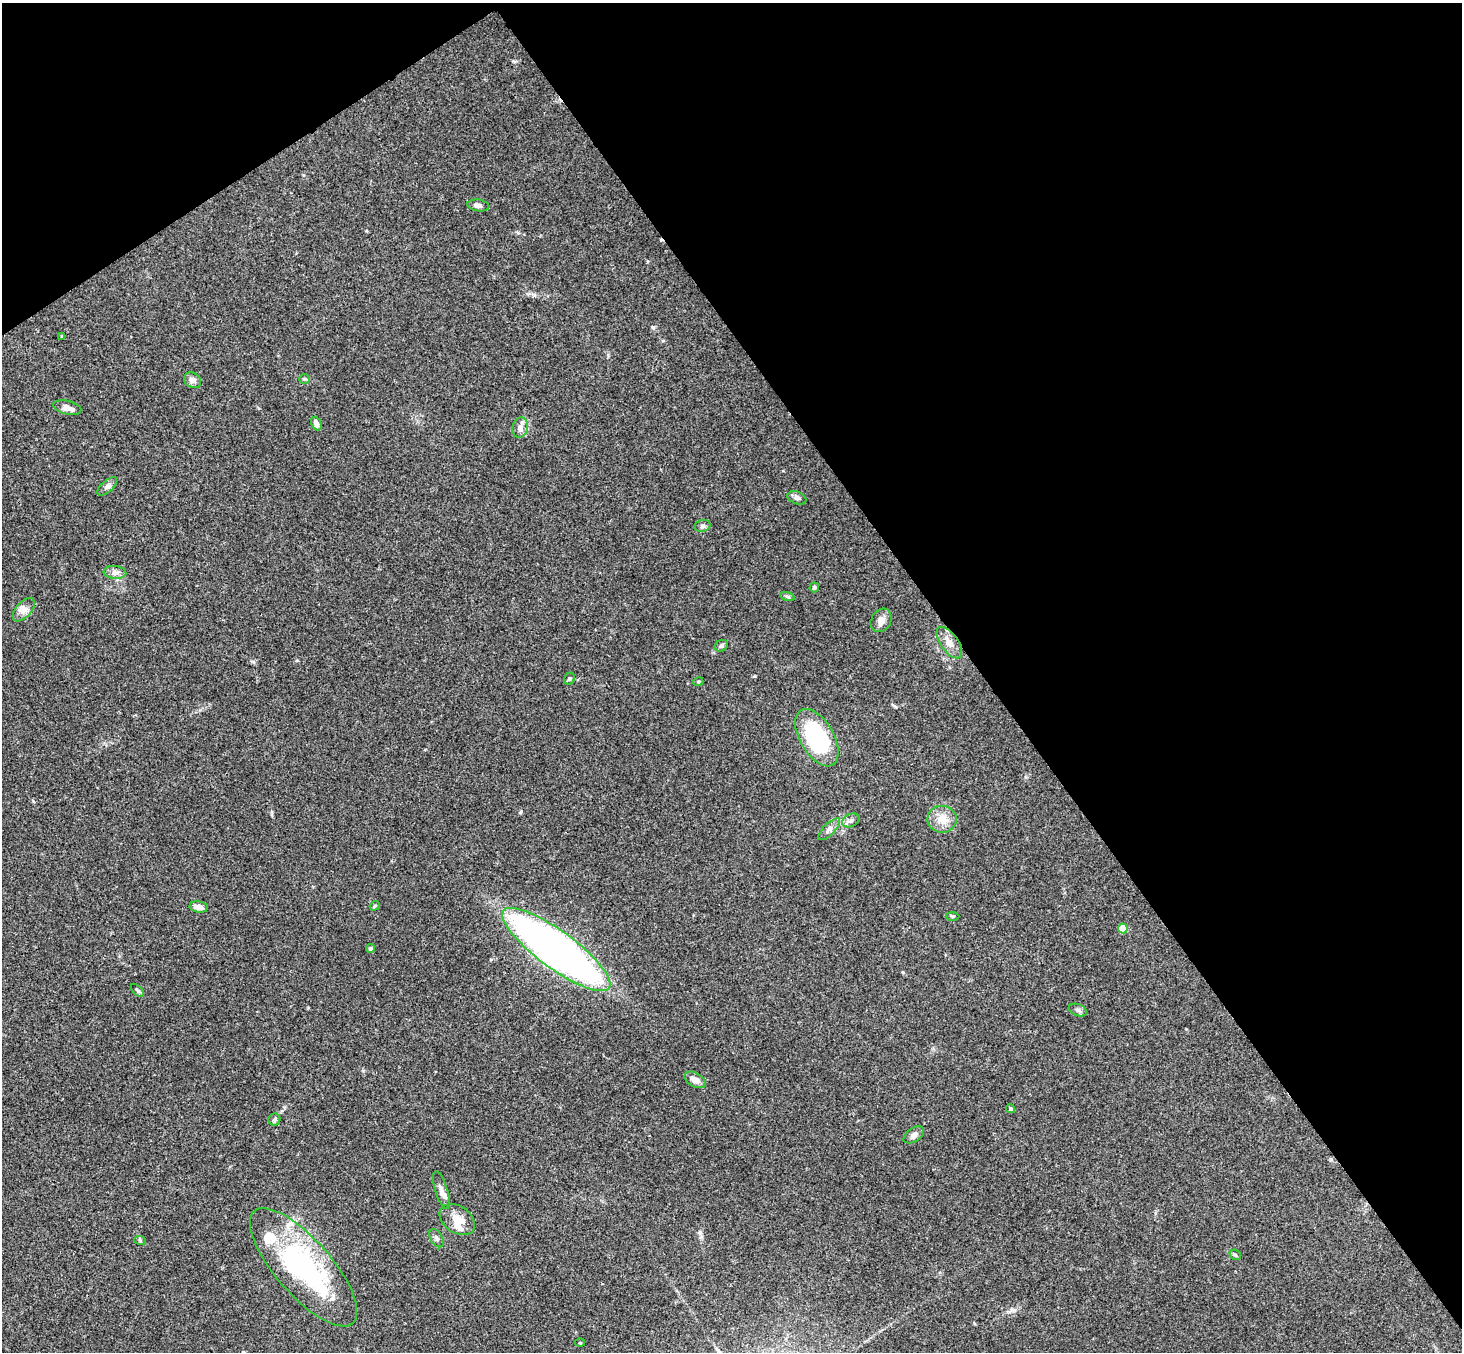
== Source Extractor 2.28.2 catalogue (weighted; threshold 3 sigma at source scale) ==
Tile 3 of 4 x 4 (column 3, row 1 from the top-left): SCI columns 2975-4434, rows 4383-5732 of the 5945 x 5926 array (HDU 1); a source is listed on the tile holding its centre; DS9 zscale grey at full resolution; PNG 1464 x 1354 px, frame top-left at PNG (2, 3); each listed source drawn as its Kron ellipse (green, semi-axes under 4 px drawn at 4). Shown black and unused: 37% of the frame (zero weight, under 3 of 4 exposures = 6% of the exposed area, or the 3 px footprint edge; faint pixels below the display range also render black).
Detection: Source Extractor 2.28.2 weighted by HDU 2 'WHT'; one run over the whole footprint, this tile lists its part. Background 0.188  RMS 0.008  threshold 0.0361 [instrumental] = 3 sigma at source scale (4.5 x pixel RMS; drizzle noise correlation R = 1.50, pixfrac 1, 0.05/0.05 arcsec/px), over >= 5 px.
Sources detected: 44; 2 inside a brighter listed object's ellipse — not listed separately; the other 42 listed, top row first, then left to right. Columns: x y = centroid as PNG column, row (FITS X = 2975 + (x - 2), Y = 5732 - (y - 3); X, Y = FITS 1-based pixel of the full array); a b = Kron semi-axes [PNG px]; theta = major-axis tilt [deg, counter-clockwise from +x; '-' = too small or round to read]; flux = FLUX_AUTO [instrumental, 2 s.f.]
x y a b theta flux
478 205 11 5 -9 3.5
62 336 4 3 - 0.78
304 379 5 4 - 1.1
193 380 9 7 -32 3.4
67 408 14 7 -13 4.6
316 423 7 5 -65 3.8
520 428 10 8 78 4.3
107 486 12 5 41 2.8
797 498 10 6 -21 2.5
702 526 8 6 16 2.1
115 572 11 6 -5 3.4
814 587 5 4 - 1.4
787 596 7 3 -19 1.3
24 610 14 7 47 4.8
881 620 12 9 59 5.1
949 642 18 9 -54 7.5
721 646 7 5 30 1.8
569 679 6 5 - 1.3
698 682 5 3 - 0.85
817 738 32 17 -60 74
942 819 15 13 -8 9.6
851 820 9 6 25 2.7
829 829 14 5 45 3.7
375 906 5 4 - 1
199 907 9 5 -9 5.2
953 916 7 3 0 0.91
1123 929 5 5 - 19
370 948 4 4 - 1.5
556 949 66 18 -36 480
138 991 8 4 -45 1.2
1078 1010 9 5 -20 2.1
695 1080 11 7 -30 6.2
1011 1109 4 4 - 1.5
274 1120 6 6 - 1.7
914 1135 11 6 34 3.5
441 1190 19 6 -73 4.6
457 1219 19 13 -34 12
436 1238 10 5 -58 2.3
140 1240 6 4 -20 1
1235 1255 6 4 -42 1.3
304 1267 75 27 -49 140
580 1343 5 3 - 0.72
Unlisted compact peaks at least as high as the median listed source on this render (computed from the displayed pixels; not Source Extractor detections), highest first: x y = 653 327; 755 676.